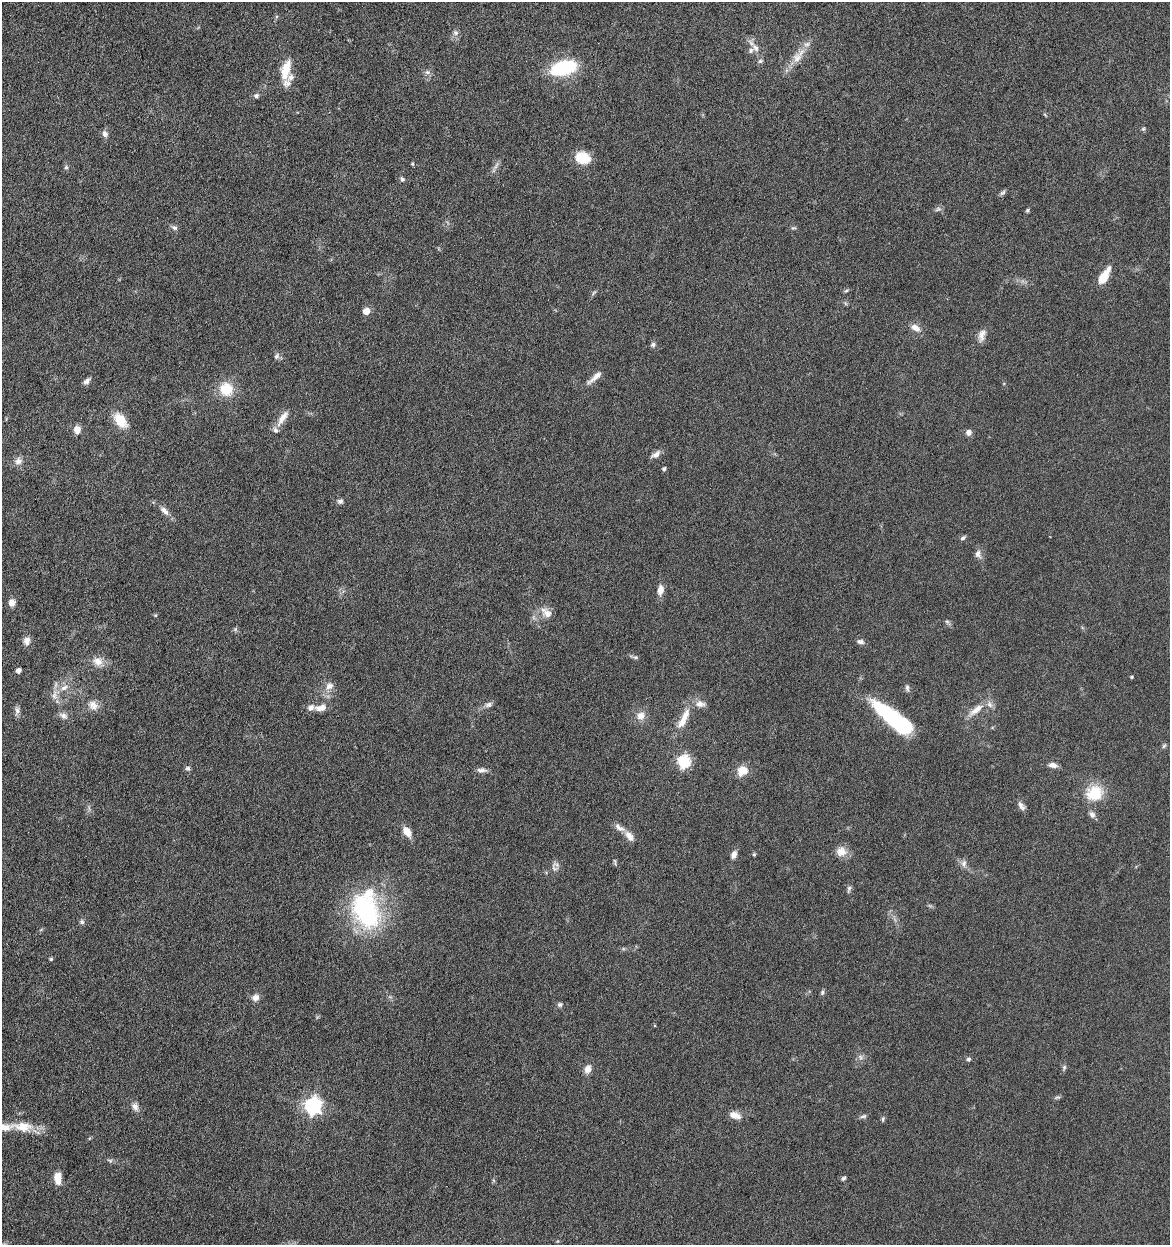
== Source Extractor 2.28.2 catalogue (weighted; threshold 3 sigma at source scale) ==
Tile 11 of 4 x 4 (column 3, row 3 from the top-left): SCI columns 2580-3747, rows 1249-2491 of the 5040 x 4982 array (HDU 1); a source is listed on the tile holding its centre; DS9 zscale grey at full resolution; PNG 1172 x 1247 px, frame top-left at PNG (2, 2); no overlay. Nothing masked; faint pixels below the display range render black.
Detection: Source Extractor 2.28.2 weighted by HDU 2 'WHT'; one run over the whole footprint, this tile lists its part. Background 0.042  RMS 0.0046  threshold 0.0189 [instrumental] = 3 sigma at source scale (4.09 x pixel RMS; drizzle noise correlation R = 1.36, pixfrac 0.8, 0.05/0.05 arcsec/px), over >= 5 px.
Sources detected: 117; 1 too faint to see at this stretch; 1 inside a brighter object's white glare — not listed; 10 inside a brighter listed object's ellipse — not listed separately; the other 105 listed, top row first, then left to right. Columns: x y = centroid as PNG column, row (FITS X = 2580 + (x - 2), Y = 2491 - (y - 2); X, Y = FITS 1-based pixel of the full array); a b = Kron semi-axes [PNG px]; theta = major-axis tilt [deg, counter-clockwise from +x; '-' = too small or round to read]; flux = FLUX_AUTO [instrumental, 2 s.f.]
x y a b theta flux
456 33 8 7 - 1.3
756 48 13 8 -53 2.7
797 58 15 11 59 4.5
760 61 7 5 3 0.84
563 68 20 11 15 34
286 69 25 10 76 8.1
428 72 8 6 -19 1.2
256 96 7 6 - 1.1
1143 129 6 5 - 0.64
105 134 9 7 -79 1.6
582 158 13 10 -18 12
412 164 5 4 - 0.45
496 166 11 4 61 1.3
66 167 6 5 - 0.68
402 179 6 5 - 0.91
1003 193 9 5 41 0.93
938 209 10 6 21 1.1
1027 210 6 4 68 0.62
174 228 9 6 -29 1.2
793 228 8 4 -7 0.62
1104 276 16 7 60 10
846 291 6 4 20 0.6
593 293 8 4 42 0.73
366 311 6 5 - 4.6
915 328 12 7 -28 3
982 335 17 8 76 2.7
653 345 6 6 - 1.1
277 356 9 6 61 1.2
595 377 24 6 41 3
87 381 9 5 42 1.5
226 389 16 15 - 10
282 418 24 7 56 4.3
120 420 15 9 -51 9.9
77 430 8 7 - 2.8
968 432 7 6 - 1.9
656 455 12 7 33 2.4
18 461 10 9 - 2.3
664 469 5 4 - 0.87
340 501 7 6 - 1.2
164 511 15 7 -46 2.5
963 538 8 5 29 0.89
978 554 12 8 -82 2
660 590 11 7 83 3.4
12 603 8 7 - 2.5
546 613 18 11 -43 3.9
155 615 5 3 - 0.43
947 622 6 5 - 0.78
27 641 9 7 87 2.9
860 642 9 6 -11 1.5
635 657 6 5 - 0.71
98 661 14 10 -21 4.1
18 671 5 4 - 2.1
1132 677 4 3 - 0.51
329 686 11 9 17 2.8
64 688 12 7 26 2.9
907 688 9 5 -83 1.1
54 695 16 7 89 3
700 704 15 9 -4 2.8
93 705 15 11 -55 3.5
488 705 10 7 25 1.5
321 708 14 8 10 3.5
17 710 12 7 88 1.6
976 710 21 7 39 5
63 716 12 7 -29 2
641 716 11 10 - 3.4
682 722 20 9 56 5
896 722 43 14 -39 39
1164 746 6 5 - 0.72
684 761 6 6 - 53
1053 765 10 6 -12 2.3
188 768 7 6 - 1
481 770 13 6 -1 1.7
742 771 13 11 36 5.3
1094 793 21 18 22 13
1021 806 13 6 -55 1.7
1092 814 9 7 -52 1.6
407 832 12 7 -56 4.7
629 836 15 8 -56 2.8
841 851 14 13 - 4
754 854 5 4 - 0.46
734 855 10 6 69 1.9
615 862 11 2 -76 0.58
964 863 10 7 80 1.7
556 864 13 7 -15 1.7
849 889 9 5 72 0.97
366 911 41 28 -64 55
82 922 7 6 - 0.95
51 959 5 4 - 0.52
822 992 7 5 87 0.85
255 997 9 8 - 2.3
560 1005 7 6 - 1
860 1057 7 4 -88 0.95
968 1059 7 5 2 0.74
1064 1067 7 5 74 0.86
588 1069 10 7 71 3
1057 1097 8 4 8 0.71
313 1106 7 7 - 130
135 1107 11 8 -70 2.2
735 1115 16 8 -18 3.5
863 1116 9 5 12 1
883 1119 7 4 82 0.71
23 1127 30 13 -6 9.5
110 1160 9 4 -13 0.84
58 1178 13 8 -87 4.8
843 1178 6 4 36 0.79